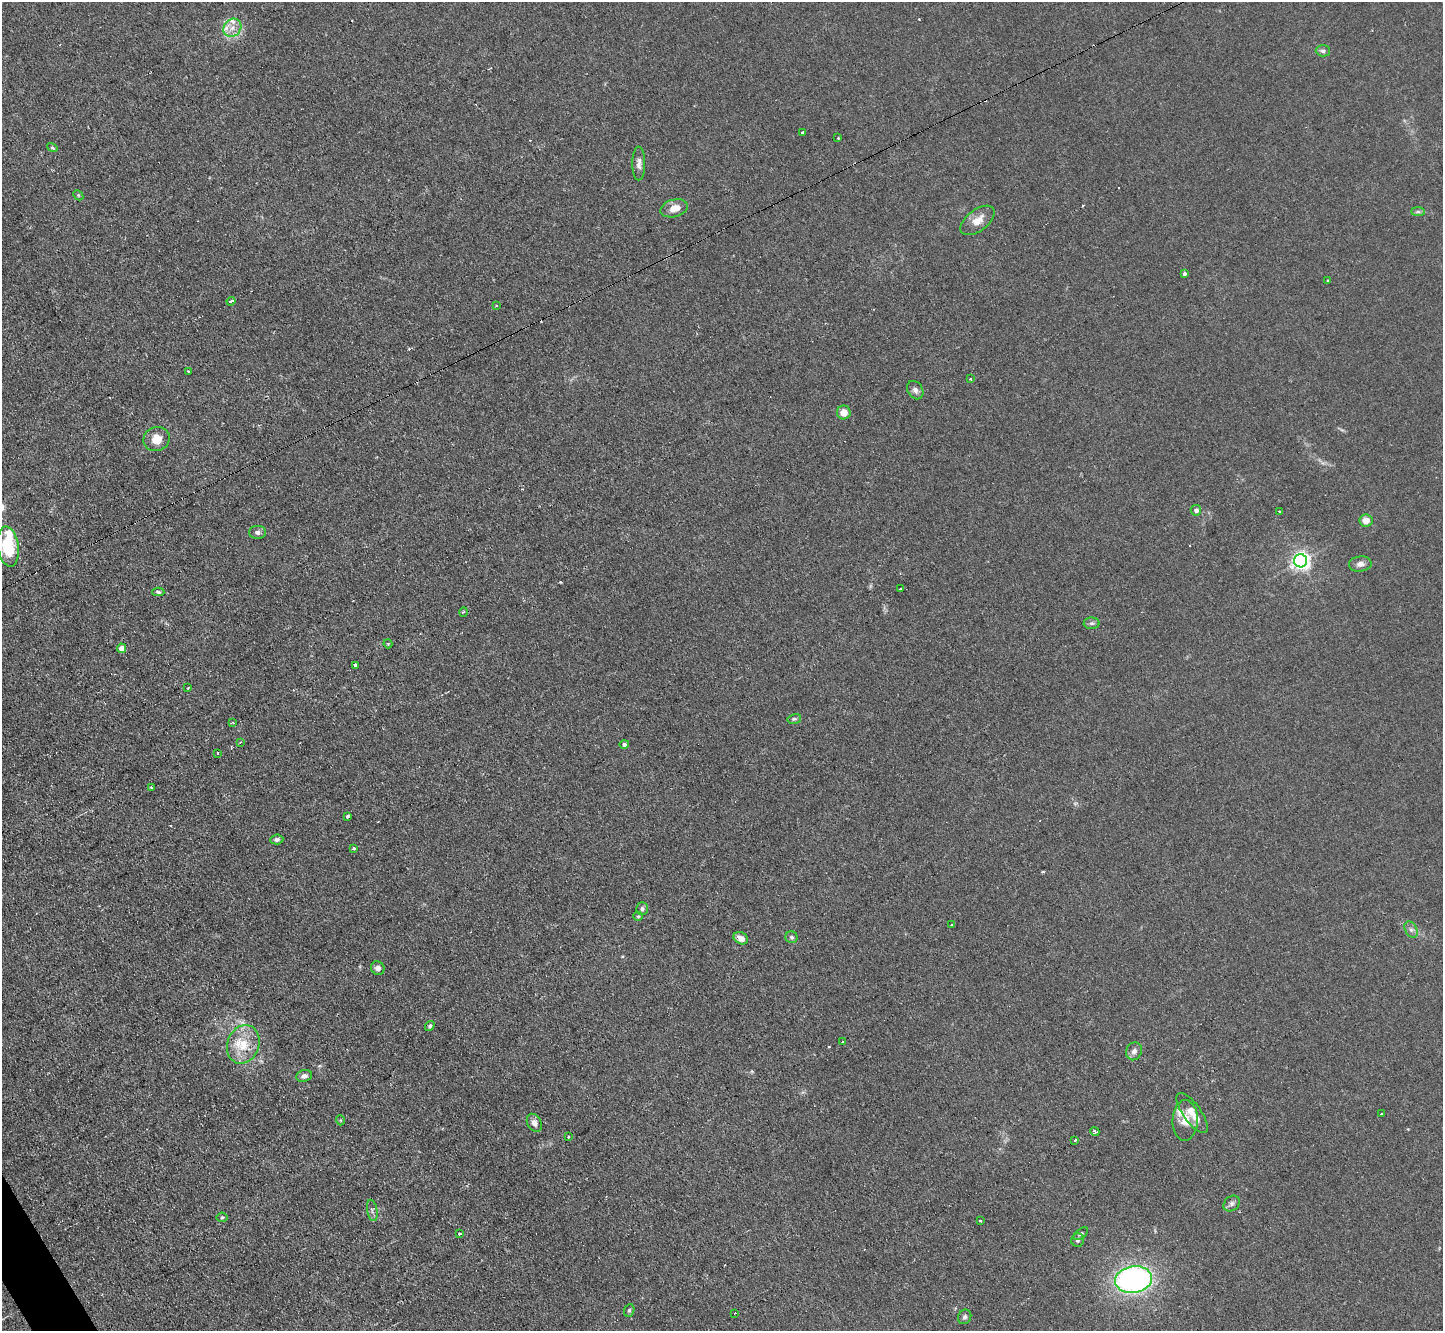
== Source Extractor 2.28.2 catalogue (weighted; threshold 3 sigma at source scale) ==
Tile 7 of 4 x 4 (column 3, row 2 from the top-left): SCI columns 2885-4325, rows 2808-4136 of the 5767 x 5753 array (HDU 1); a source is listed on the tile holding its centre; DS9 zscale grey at full resolution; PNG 1445 x 1333 px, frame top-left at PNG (2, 2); each listed source drawn as its Kron ellipse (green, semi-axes under 4 px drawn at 4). Shown black and unused: <1% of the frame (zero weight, under 2 of 3 exposures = <1% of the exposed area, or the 3 px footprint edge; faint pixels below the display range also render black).
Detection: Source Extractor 2.28.2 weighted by HDU 2 'WHT'; one run over the whole footprint, this tile lists its part. Background 0.0803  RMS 0.0071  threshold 0.032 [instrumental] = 3 sigma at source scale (4.5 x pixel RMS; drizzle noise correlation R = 1.50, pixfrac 1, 0.05/0.05 arcsec/px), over >= 5 px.
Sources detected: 85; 1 inside a brighter object's white glare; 8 cosmic-ray / hot-pixel residue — neither listed nor drawn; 2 inside a brighter listed object's ellipse — not listed separately; the other 74 listed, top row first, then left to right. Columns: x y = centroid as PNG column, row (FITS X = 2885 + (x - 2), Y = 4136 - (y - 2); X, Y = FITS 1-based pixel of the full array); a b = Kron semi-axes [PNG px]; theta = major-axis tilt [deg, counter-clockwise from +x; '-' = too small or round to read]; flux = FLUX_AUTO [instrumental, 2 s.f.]
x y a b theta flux
232 28 9 8 - 5.8
1323 51 7 5 -2 1.9
802 132 3 3 - 4.2
838 138 3 3 - 1.1
52 148 5 4 - 0.86
639 164 17 6 90 3.7
78 195 6 4 -47 0.96
674 208 14 8 16 8.1
1418 212 7 4 0 1.4
978 220 20 10 37 8.5
1184 273 4 3 - 2.2
1327 281 3 3 - 1.3
231 301 4 3 - 2.8
497 306 3 3 - 1.3
188 371 3 2 - 0.6
970 379 3 3 - 1.4
915 390 10 7 -58 3.1
844 412 7 7 - 7.2
156 439 13 12 - 9.9
1196 510 5 5 - 2.5
1279 512 3 2 - 0.72
1366 520 7 6 - 6.8
258 532 8 6 1 2.5
8 547 20 10 -82 39
1301 561 6 6 - 320
1360 564 11 7 8 3.6
901 589 3 3 - 2.7
158 592 6 4 -2 1.2
463 612 5 3 - 0.81
1092 623 8 5 0 1.7
388 644 4 3 - 0.75
122 648 5 4 - 6
355 665 3 3 - 3.5
188 688 3 2 - 1.6
794 719 7 5 14 1.3
233 722 4 2 - 0.78
241 742 3 3 - 1
624 744 5 4 - 2
217 753 4 3 - 0.93
151 787 3 3 - 1.3
347 816 3 3 - 1.3
277 839 7 5 6 2.1
354 848 4 4 - 1.4
642 909 6 6 - 1.7
638 916 5 4 - 0.87
952 925 3 3 - 0.86
1411 930 9 6 -63 2.5
792 937 6 6 - 1.7
741 938 8 5 -29 5.2
378 968 7 6 - 2.9
430 1026 5 4 - 1.3
843 1041 3 2 - 1.1
243 1044 20 16 68 18
1134 1051 9 7 64 3.4
304 1076 8 6 16 3.6
1192 1113 24 9 -54 9.8
1381 1114 3 3 - 3.9
340 1120 5 3 - 0.64
1185 1120 20 12 88 8.9
534 1123 9 7 -61 3.8
1095 1132 5 3 - 2.1
568 1137 3 3 - 1.2
1075 1140 3 3 - 3.3
1232 1204 9 7 46 2.4
372 1210 11 5 -79 2.1
222 1217 5 5 - 0.95
980 1221 3 2 - 0.83
459 1234 3 3 - 1.3
1081 1234 8 4 37 1.4
1078 1240 7 6 - 2.2
1133 1280 18 13 8 180
629 1310 6 5 - 1.3
735 1313 3 2 - 1
965 1317 7 6 - 1.9
Isophote crosses this tile's border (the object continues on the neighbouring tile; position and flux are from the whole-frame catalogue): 1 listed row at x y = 8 547